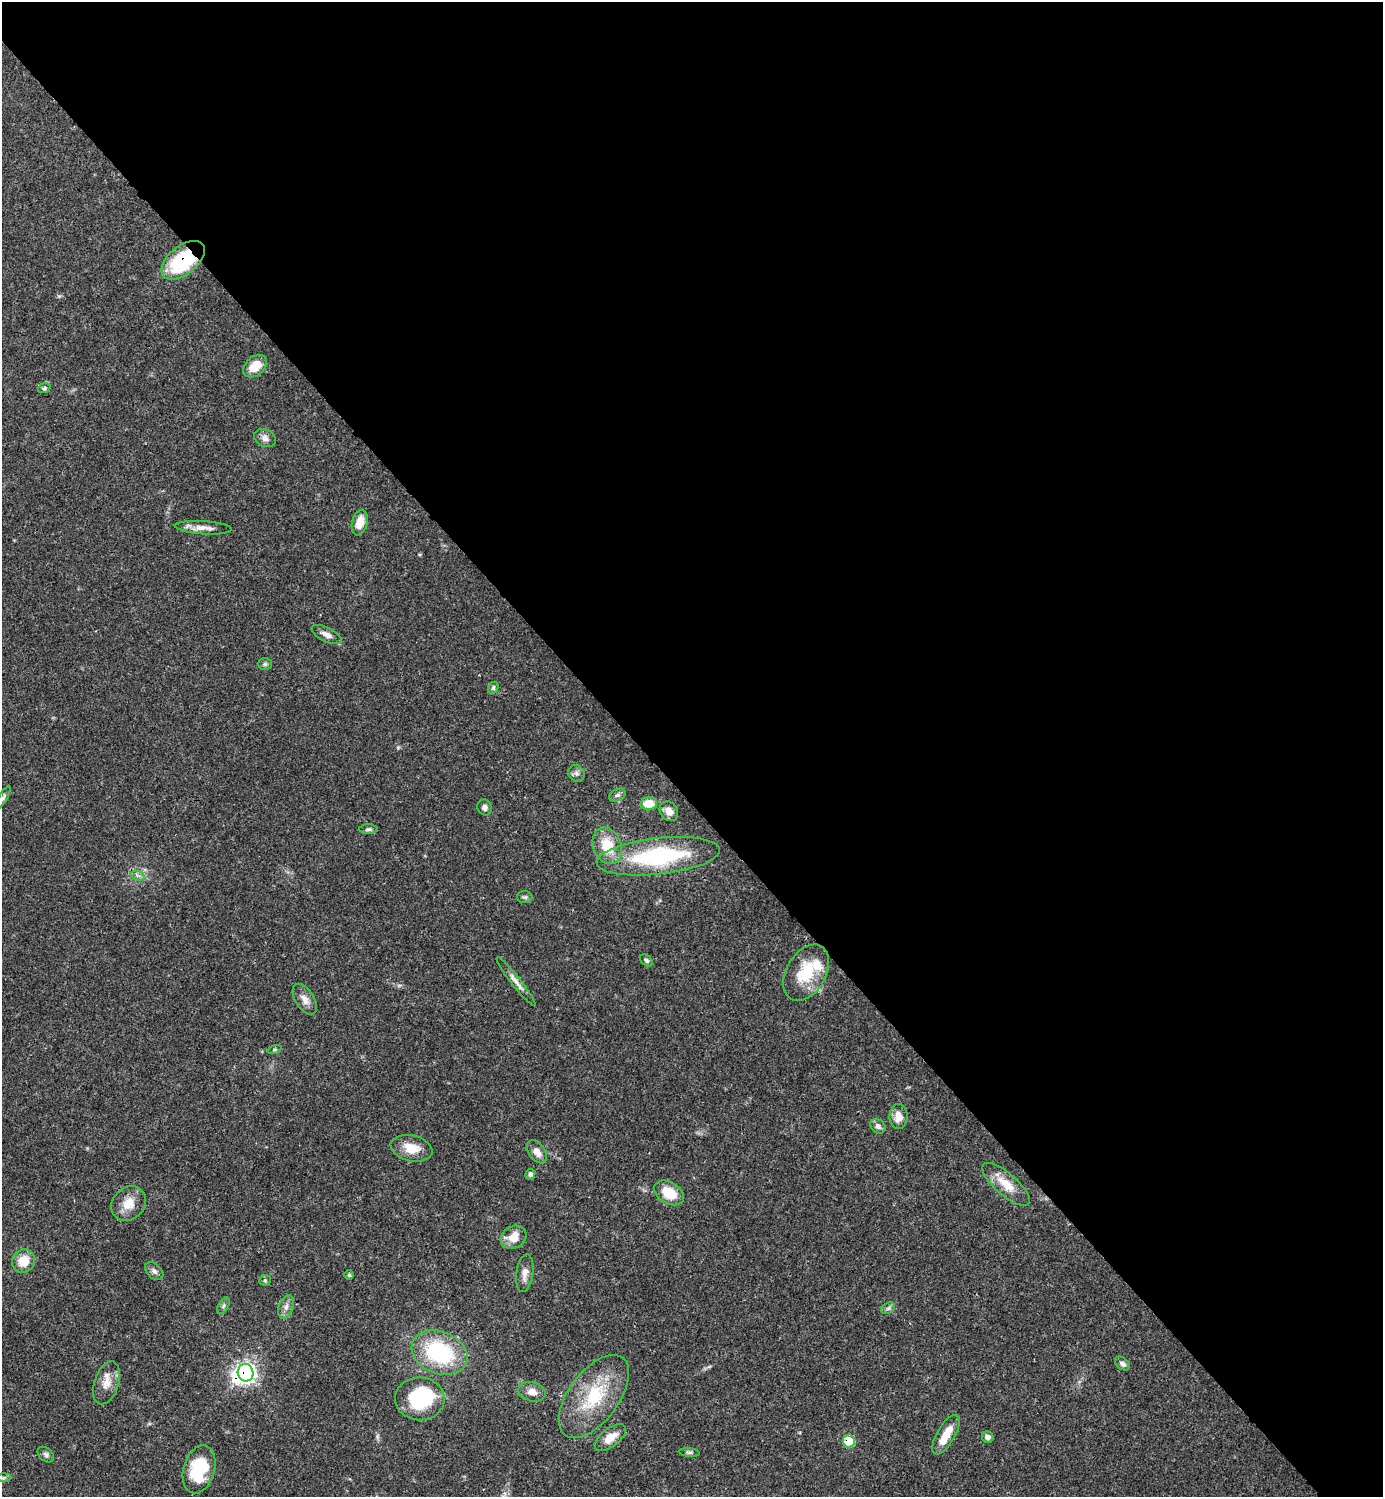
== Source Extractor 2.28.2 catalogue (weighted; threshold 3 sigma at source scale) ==
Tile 3 of 4 x 4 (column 3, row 1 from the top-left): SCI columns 3063-4443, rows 4486-5980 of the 5981 x 5982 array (HDU 1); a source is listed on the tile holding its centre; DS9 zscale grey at full resolution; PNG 1385 x 1499 px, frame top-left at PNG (2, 2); each listed source drawn as its Kron ellipse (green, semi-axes under 4 px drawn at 4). Shown black and unused: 54% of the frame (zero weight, under 3 of 4 exposures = <1% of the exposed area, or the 3 px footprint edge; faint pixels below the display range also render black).
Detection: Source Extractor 2.28.2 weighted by HDU 2 'WHT'; one run over the whole footprint, this tile lists its part. Background 0.0385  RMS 0.0026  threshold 0.0117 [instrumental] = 3 sigma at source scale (4.5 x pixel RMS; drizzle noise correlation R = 1.50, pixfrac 1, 0.05/0.05 arcsec/px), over >= 5 px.
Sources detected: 61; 2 inside a brighter object's white glare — neither listed nor drawn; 2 inside a brighter listed object's ellipse — not listed separately; the other 57 listed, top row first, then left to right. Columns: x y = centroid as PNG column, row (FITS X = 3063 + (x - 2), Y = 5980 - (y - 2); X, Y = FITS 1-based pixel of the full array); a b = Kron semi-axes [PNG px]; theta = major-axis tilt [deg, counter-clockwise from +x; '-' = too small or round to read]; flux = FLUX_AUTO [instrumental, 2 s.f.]
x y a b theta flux
183 260 25 14 39 20
255 366 13 9 40 5.1
44 388 6 5 - 0.46
265 438 11 8 -26 1.4
360 523 13 7 76 3.5
203 528 28 6 -4 2.3
326 635 16 7 -26 1.7
265 664 7 6 - 0.56
493 688 6 5 - 0.61
576 773 9 7 -45 0.95
618 795 9 5 26 0.66
3 798 13 4 59 0.64
649 804 8 6 12 4.4
485 807 8 7 - 1.1
669 811 10 8 -53 1.7
369 829 9 5 0 0.6
607 846 18 14 -69 7.4
658 856 62 18 6 29
138 876 7 4 -20 0.64
525 897 7 6 - 0.56
646 960 7 5 -40 0.6
806 973 30 19 60 11
516 982 31 4 -52 1.7
305 999 17 9 -58 2.1
274 1049 7 3 19 0.33
898 1116 12 9 -90 2.7
878 1126 8 6 -43 0.98
411 1148 21 13 -12 4.6
537 1152 13 8 -55 2.1
530 1174 5 5 - 0.66
1006 1184 30 11 -41 5.3
669 1193 16 10 -32 6.4
129 1203 19 15 46 4.3
514 1237 13 11 29 4
24 1261 12 11 - 4.8
154 1271 11 7 -44 1
525 1273 19 8 82 2.2
349 1275 5 5 - 0.39
265 1280 6 5 - 0.42
224 1306 9 5 57 0.62
286 1307 12 7 71 1.5
888 1308 7 5 31 0.58
440 1353 29 21 -22 24
1122 1364 8 5 -40 1
246 1373 9 8 - 86
107 1383 22 12 72 3.4
532 1392 14 9 -14 2
594 1396 48 25 53 17
420 1399 25 21 -1 18
946 1435 22 9 60 4.9
988 1437 6 5 - 1.1
610 1438 18 9 37 4
849 1441 6 6 - 7.8
689 1452 10 4 -4 0.53
46 1455 9 6 -40 0.78
199 1469 24 15 74 13
4 1478 6 4 2 0.36
Overlapping masked pixels (flux is a lower limit): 3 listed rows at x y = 183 260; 246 1373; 849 1441
Isophote crosses this tile's border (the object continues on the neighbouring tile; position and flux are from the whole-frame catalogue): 1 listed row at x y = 3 798